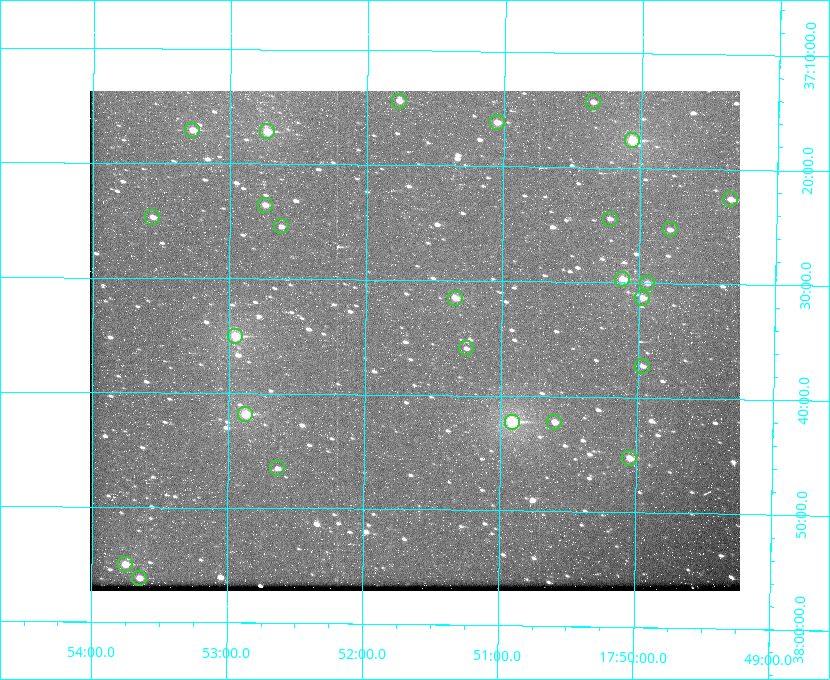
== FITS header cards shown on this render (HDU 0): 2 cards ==
NAXIS1  =                  650 / Width of table row in bytes
NAXIS2  =                  500 / Number of rows in table

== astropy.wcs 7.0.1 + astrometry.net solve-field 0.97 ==
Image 650 x 500 px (HDU 0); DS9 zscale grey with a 90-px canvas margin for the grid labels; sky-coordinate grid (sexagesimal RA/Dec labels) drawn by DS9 from the SOLVED WCS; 26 Tycho-2 reference stars matched to detected sources circled (green)
Header WCS: none
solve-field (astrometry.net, Tycho-2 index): SOLVED blind (the file carries no WCS)
Solved WCS: RA---TAN-SIP/DEC--TAN-SIP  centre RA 17:51:38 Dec +37:35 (267.91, +37.59 deg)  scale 5.23 arcsec/px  FOV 56.7' x 43.6'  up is +179 deg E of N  parity flipped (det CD > 0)
(file carries no celestial WCS; the grid is the blind solution)
Tycho-2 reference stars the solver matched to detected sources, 26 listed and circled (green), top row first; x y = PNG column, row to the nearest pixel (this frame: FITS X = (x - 93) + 1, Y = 500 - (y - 91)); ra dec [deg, ICRS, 3 dp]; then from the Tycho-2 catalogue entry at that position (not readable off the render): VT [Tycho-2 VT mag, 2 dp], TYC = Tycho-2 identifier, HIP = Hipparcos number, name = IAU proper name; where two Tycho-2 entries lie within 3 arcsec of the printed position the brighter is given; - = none
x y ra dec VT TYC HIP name
402 101 267.943 +37.240 10.39 2620-505-1 - -
596 102 267.589 +37.238 11.09 2619-212-1 - -
500 122 267.764 +37.270 10.17 2620-784-1 - -
195 130 268.319 +37.285 9.88 2620-536-1 - -
270 131 268.183 +37.286 8.98 2620-786-1 87506 -
635 140 267.517 +37.293 8.96 2619-379-1 - -
733 199 267.335 +37.377 10.60 2619-634-1 - -
268 205 268.186 +37.393 10.44 2620-175-1 - -
155 217 268.392 +37.412 10.60 2620-800-1 - -
613 219 267.555 +37.408 11.50 2619-358-1 - -
284 226 268.156 +37.424 11.25 2620-712-1 - -
673 229 267.445 +37.422 11.17 2619-451-1 - -
625 279 267.531 +37.495 10.07 2619-274-1 - -
650 283 267.485 +37.500 11.33 2619-40-1 - -
458 298 267.836 +37.525 9.96 3089-889-1 - -
645 298 267.494 +37.522 10.35 3088-270-1 - -
238 336 268.239 +37.584 8.64 3089-755-1 - -
469 348 267.815 +37.598 11.54 3089-1081-1 - -
645 366 267.491 +37.621 11.40 3088-1284-1 - -
248 414 268.219 +37.697 8.93 3089-671-1 - -
515 422 267.730 +37.705 8.13 3089-1203-1 87349 -
557 422 267.652 +37.703 11.04 3089-693-1 - -
632 458 267.512 +37.755 10.10 3089-2332-1 - -
280 468 268.159 +37.775 11.22 3089-2245-1 - -
128 564 268.439 +37.916 9.61 3089-2268-1 - -
142 578 268.412 +37.936 10.36 3089-2031-1 - -